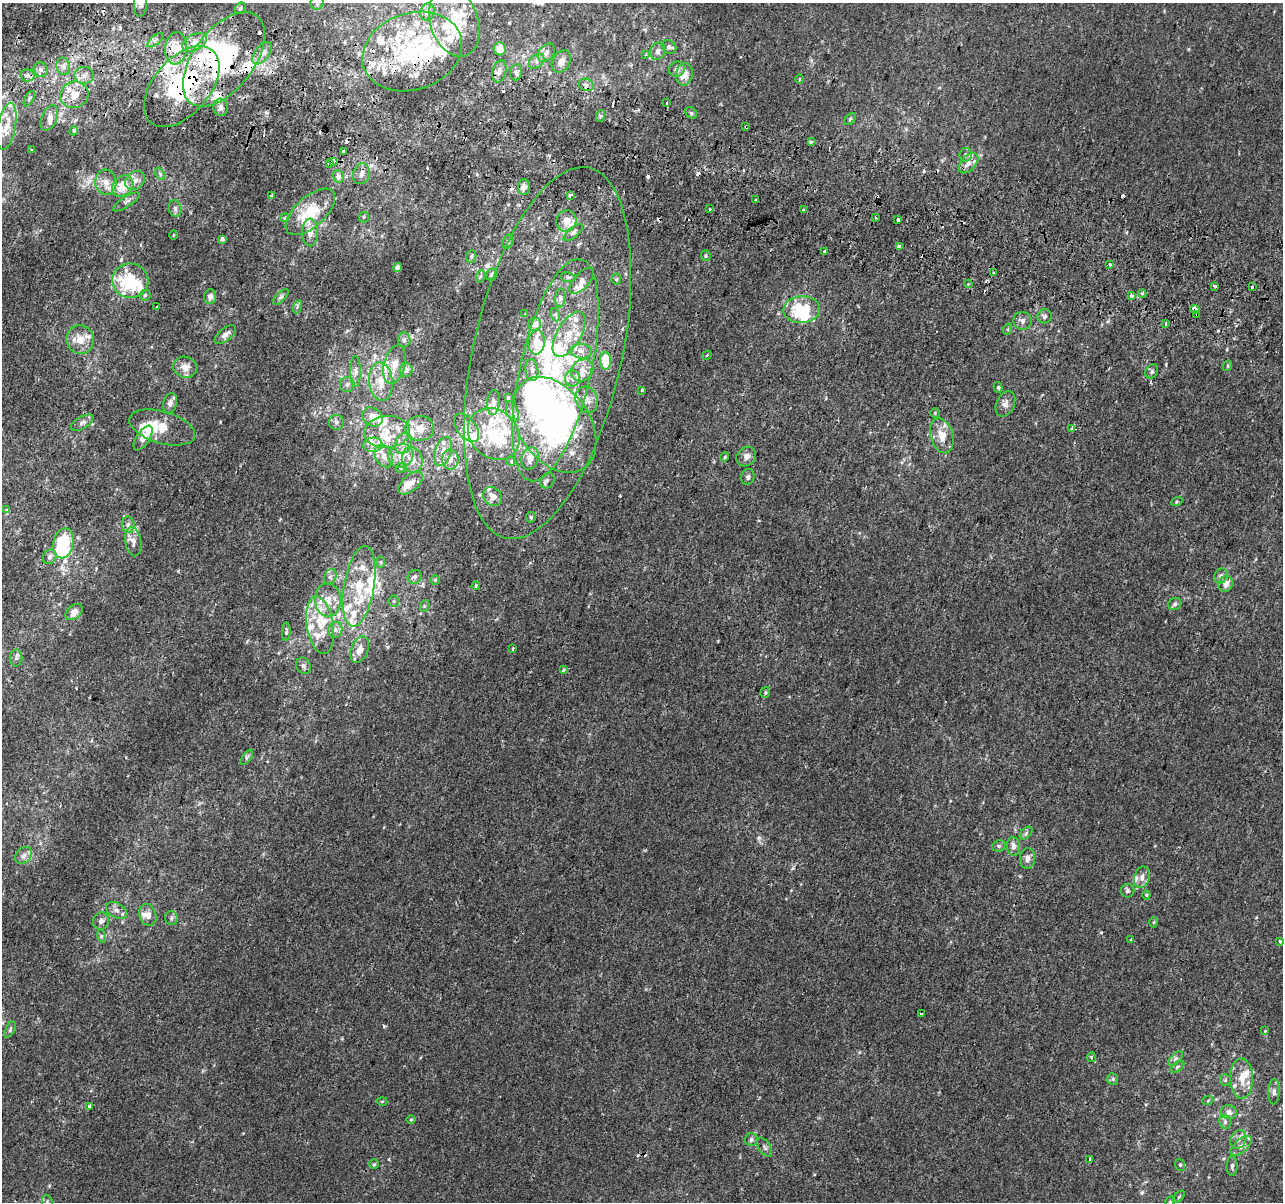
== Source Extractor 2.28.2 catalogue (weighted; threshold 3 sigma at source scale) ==
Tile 11 of 4 x 4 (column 3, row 3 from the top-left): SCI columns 2581-3861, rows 1529-2728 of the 5152 x 5395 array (HDU 1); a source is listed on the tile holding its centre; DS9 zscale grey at full resolution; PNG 1285 x 1204 px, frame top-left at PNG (2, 3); each listed source drawn as its Kron ellipse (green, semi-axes under 4 px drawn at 4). Shown black and unused: <1% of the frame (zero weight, under 2 of 3 exposures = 2% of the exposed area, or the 3 px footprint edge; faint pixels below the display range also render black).
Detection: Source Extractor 2.28.2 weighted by HDU 2 'WHT'; one run over the whole footprint, this tile lists its part. Background 7.68e-04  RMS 0.0028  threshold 0.0128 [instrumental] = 3 sigma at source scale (4.5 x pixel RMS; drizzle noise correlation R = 1.50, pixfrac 1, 0.0396/0.0396 arcsec/px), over >= 5 px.
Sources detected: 350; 9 inside a brighter object's white glare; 19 cosmic-ray / hot-pixel residue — neither listed nor drawn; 85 inside a brighter listed object's ellipse — not listed separately; the other 237 listed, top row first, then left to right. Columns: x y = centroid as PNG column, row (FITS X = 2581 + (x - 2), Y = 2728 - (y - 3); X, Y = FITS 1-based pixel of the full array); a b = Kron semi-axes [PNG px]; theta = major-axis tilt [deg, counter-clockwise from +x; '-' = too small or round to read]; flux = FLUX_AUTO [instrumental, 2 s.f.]
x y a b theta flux
141 3 13 6 85 1.5
317 3 6 6 - 0.71
240 8 6 5 - 0.51
427 12 9 7 74 1.3
454 22 36 24 -72 13
156 40 10 3 40 0.63
195 42 13 7 29 2.5
669 47 8 6 -37 0.71
176 48 16 11 83 3.9
500 49 6 6 - 2.9
412 51 51 38 19 32
658 51 9 7 64 1.2
262 53 13 7 52 2
546 53 10 7 51 1.2
646 55 3 3 - 0.83
224 59 55 30 53 33
536 61 9 6 41 0.93
561 61 12 8 59 2
63 66 9 6 -78 1.1
677 69 8 7 - 1.2
41 70 7 7 - 1
499 71 11 6 74 1.4
516 72 8 6 80 0.78
684 74 11 8 81 3.1
27 75 7 6 - 0.8
84 75 10 8 -6 1.6
799 79 5 3 - 0.23
586 85 7 6 - 0.96
182 86 47 28 49 37
74 95 14 13 - 3.8
29 99 8 2 61 0.42
667 103 3 3 - 0.71
221 107 9 7 -83 1.3
691 113 6 5 - 0.52
600 116 6 4 71 0.4
49 118 13 7 68 1.6
850 119 7 4 46 0.45
7 126 24 9 79 3.4
746 127 3 2 - 0.27
74 131 4 3 - 0.36
811 142 3 3 - 1.4
32 149 3 3 - 1.2
343 151 3 3 - 1.7
965 155 7 6 - 0.81
333 161 3 3 - 5.5
968 163 12 7 47 1.9
329 164 3 3 - 0.77
160 174 6 4 -59 0.48
361 174 10 8 72 1.5
338 176 6 5 - 1.5
135 181 11 8 43 1.9
106 182 13 10 -85 2.7
123 186 12 9 44 5.1
524 187 7 6 - 1.3
570 195 4 3 - 2.1
271 196 4 3 - 0.35
756 200 3 3 - 1.5
126 202 15 5 32 1.1
175 208 8 6 -76 0.83
710 209 3 3 - 1.1
803 210 3 3 - 0.66
310 212 30 15 42 12
364 217 5 5 - 0.41
285 218 5 4 - 0.46
876 218 3 2 - 0.3
898 220 4 3 - 1.5
566 221 11 10 - 2.8
310 232 14 8 -88 2.6
573 232 12 5 39 0.83
174 235 5 3 - 0.23
223 239 4 4 - 1
508 242 8 5 64 0.56
899 247 4 4 - 7.3
825 251 4 3 - 4
471 256 6 5 - 0.53
706 256 5 5 - 0.42
1110 264 3 3 - 1.2
397 268 4 4 - 1.4
994 272 3 2 - 0.71
492 275 6 5 - 0.62
481 276 6 4 70 0.45
568 277 7 5 -8 0.54
616 279 5 5 - 0.36
130 281 18 17 - 18
582 281 16 7 48 2
968 284 4 3 - 0.45
1214 286 3 3 - 1.8
1252 287 3 3 - 2.1
1142 294 4 4 - 0.67
145 295 5 5 - 0.42
1131 296 3 3 - 1.1
210 297 7 6 - 1.2
281 297 10 4 44 0.61
560 298 9 5 84 0.88
157 307 3 2 - 0.41
297 307 7 4 72 0.49
1195 309 5 3 - 3
802 310 18 13 2 14
525 313 3 3 - 0.27
556 315 7 4 -71 0.57
1197 315 4 3 - 2.1
1045 316 7 7 - 0.74
1022 321 9 9 - 1.3
1165 323 4 3 - 0.44
535 324 7 6 - 1.9
1008 329 6 3 72 0.27
569 334 25 12 59 6.3
225 335 13 6 38 1.5
80 340 14 13 - 3.7
404 340 7 6 - 0.81
536 342 12 8 88 3.2
581 351 11 7 -7 1.6
547 353 190 74 77 96
707 355 5 4 - 0.33
606 361 8 5 -89 6.7
394 365 19 10 75 3.8
1227 366 5 3 - 0.29
185 367 12 10 -20 2.3
406 370 7 6 - 1.5
532 370 11 6 -83 1.3
555 370 114 35 77 69
582 370 12 10 41 2.7
355 372 15 5 -89 1.5
1152 372 7 6 - 0.69
572 379 8 7 - 1.4
381 382 19 12 -85 5
347 384 7 7 - 1.2
998 387 5 4 - 0.49
642 390 3 3 - 0.21
508 398 4 3 - 0.35
587 400 13 11 -65 2.4
493 402 12 6 86 1
170 403 10 7 74 1.3
1005 404 13 9 66 1.6
513 412 10 6 -72 1.2
935 413 5 4 - 0.38
372 417 11 8 -40 3
336 422 7 7 - 1
82 423 12 6 30 1.1
554 425 53 35 -56 49
162 427 34 16 -16 5.8
420 428 14 12 -2 3.2
466 428 16 9 -52 2.6
1072 429 4 3 - 12
387 432 23 16 5 6.6
494 434 28 23 -44 16
942 436 18 11 -73 4.4
143 438 14 6 57 1.8
404 443 11 8 70 1.7
373 445 10 7 3 1.8
443 452 15 8 73 2.9
384 456 12 8 -62 2.4
401 456 13 11 28 3.6
746 456 10 9 - 1.8
725 457 4 3 - 0.32
530 458 11 8 74 3.2
412 460 13 10 -74 2.8
450 460 10 8 -90 1.9
511 461 4 4 - 0.71
401 468 5 4 - 0.48
748 477 8 6 77 0.74
547 480 8 6 60 0.75
411 483 14 8 41 2
493 496 10 8 -54 2.2
1177 502 6 4 20 0.34
7 510 4 3 - 0.93
531 517 5 4 - 0.47
128 525 8 6 88 1
133 541 15 8 -80 1.9
63 543 15 10 78 13
50 557 7 6 - 1.1
381 562 6 4 90 0.35
1221 576 8 6 64 1
330 577 8 6 72 0.82
415 577 7 6 - 0.95
435 580 5 5 - 0.32
1226 584 8 7 - 1.9
359 586 41 15 80 12
476 586 4 3 - 0.31
328 600 17 13 -87 4.1
394 601 5 5 - 0.43
1175 604 7 6 - 0.74
424 606 6 4 71 0.36
74 612 10 6 42 1.8
320 625 29 13 -81 7.5
335 630 8 7 - 1.2
286 632 9 4 90 0.61
513 648 3 3 - 0.62
360 650 14 8 68 2.6
16 658 8 6 89 0.92
303 666 8 7 - 0.79
563 670 4 4 - 0.65
765 692 6 4 72 0.38
247 757 9 4 54 0.6
1026 833 8 4 47 0.56
999 846 7 5 20 0.56
1013 846 9 6 -86 1.6
23 856 9 7 45 1.3
1028 858 10 7 87 1.5
1142 877 11 8 74 1.6
1127 891 7 6 - 0.72
1146 895 4 4 - 0.29
116 910 11 7 -29 1.4
148 915 11 8 -71 1.8
171 918 7 6 - 0.71
101 921 8 8 - 1.2
1154 922 5 3 - 0.25
101 936 6 4 -72 0.46
1131 939 4 3 - 0.36
1279 941 3 3 - 2.7
921 1014 3 3 - 0.63
10 1030 9 4 65 0.53
1265 1031 4 4 - 0.21
1091 1057 5 4 - 0.42
1175 1059 9 5 45 0.81
1177 1067 8 4 37 0.54
1242 1078 20 11 -88 4
1113 1079 6 5 - 0.49
1225 1080 6 5 - 0.52
1274 1092 13 6 88 1.1
1208 1100 5 3 - 0.28
382 1101 5 3 - 0.26
90 1106 4 3 - 1.6
1228 1112 8 7 - 1.6
411 1120 5 3 - 0.28
1225 1122 7 5 -74 0.7
751 1139 6 6 - 0.75
1238 1140 10 7 64 1.3
1241 1146 13 6 42 1.5
765 1147 11 6 -58 0.83
1090 1160 4 3 - 1.2
374 1164 5 4 - 0.4
1180 1165 6 5 - 0.41
1232 1166 10 5 89 0.77
1179 1197 7 3 45 0.29
1170 1201 5 4 - 0.34
47 1202 7 5 -89 0.56
Overlapping masked pixels (flux is a lower limit): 9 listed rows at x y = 412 51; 224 59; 182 86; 746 127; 361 174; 825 251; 130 281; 1195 309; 1197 315
Isophote crosses this tile's border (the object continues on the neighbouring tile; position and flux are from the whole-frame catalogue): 5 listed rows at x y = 141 3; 317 3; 454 22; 412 51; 47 1202
Unlisted compact peaks at least as high as the median listed source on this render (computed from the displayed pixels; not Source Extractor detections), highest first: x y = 1101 932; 759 838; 389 1159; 1142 1192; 1166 364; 549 155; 266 112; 477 174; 220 422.